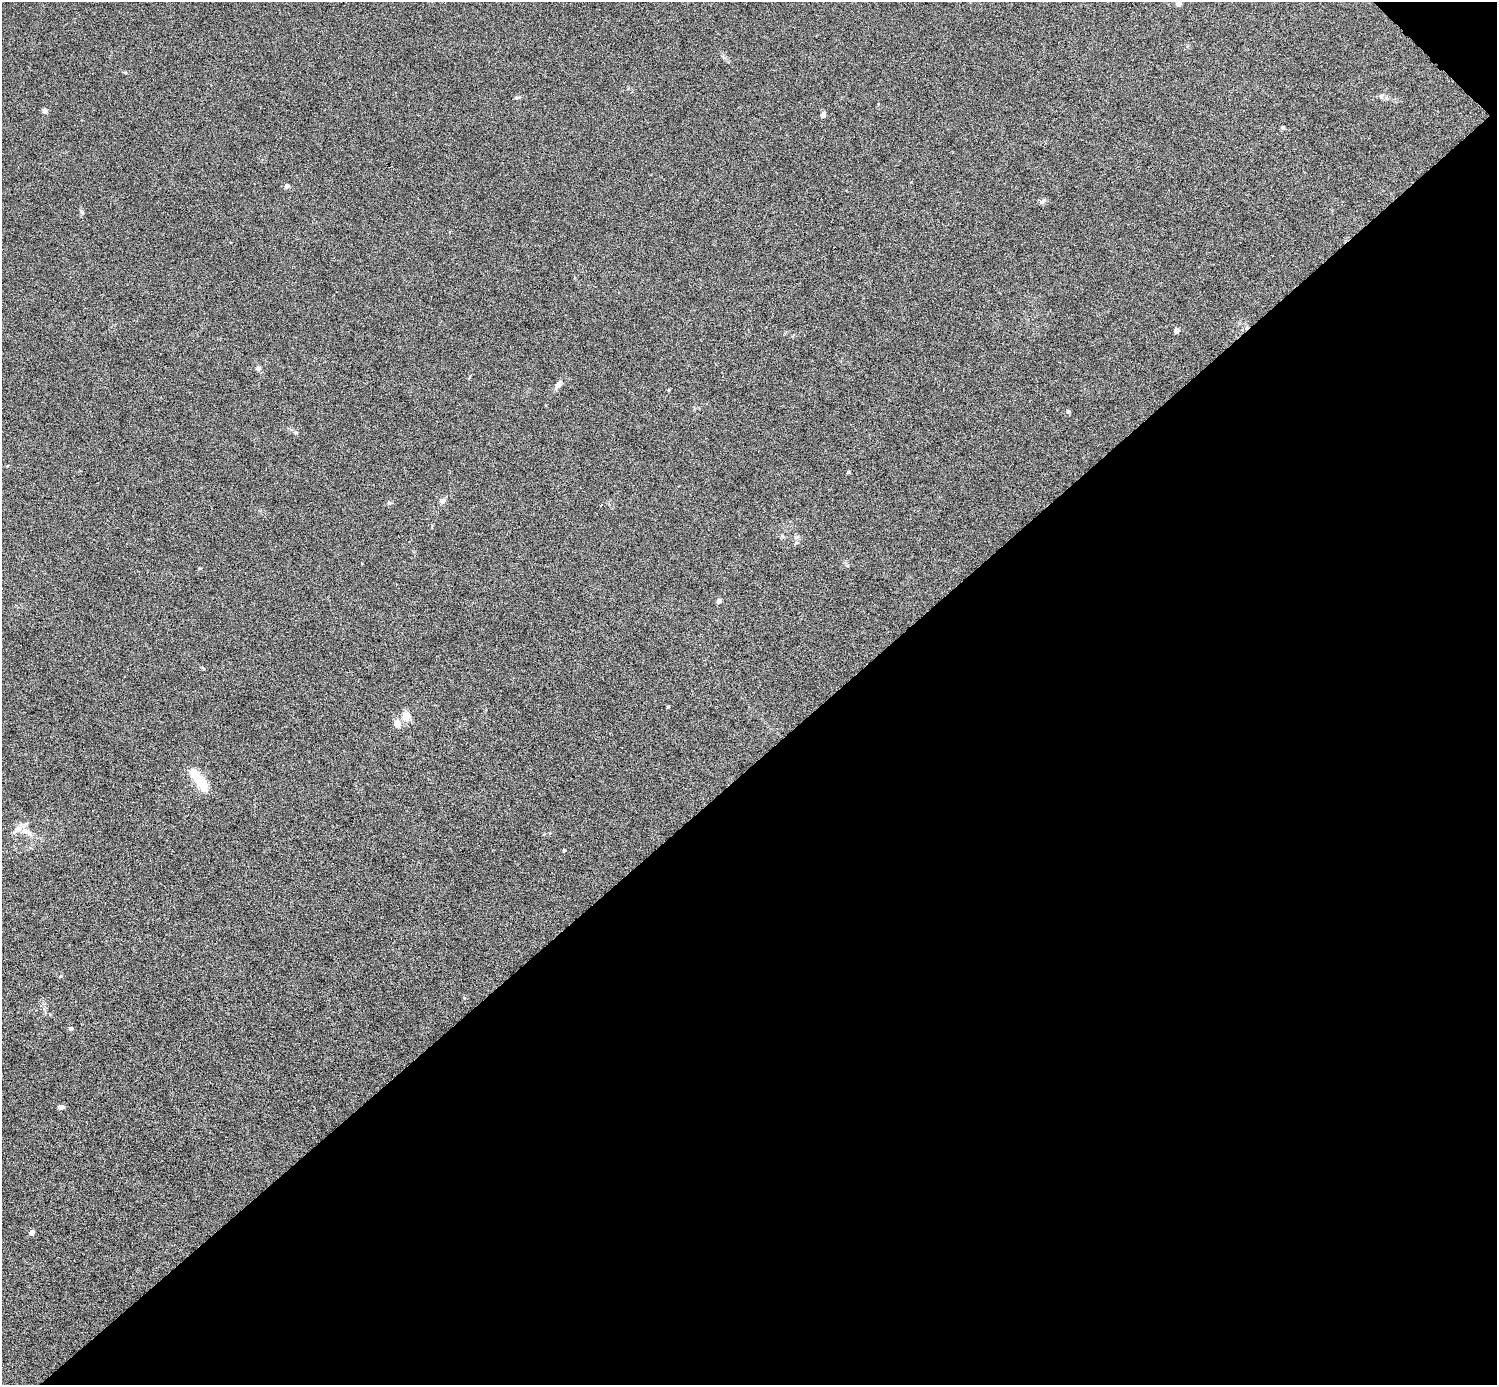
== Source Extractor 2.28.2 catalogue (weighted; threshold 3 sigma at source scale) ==
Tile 12 of 4 x 4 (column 4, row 3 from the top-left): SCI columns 4487-5981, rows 1680-3062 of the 5981 x 5981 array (HDU 1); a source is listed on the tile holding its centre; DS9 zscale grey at full resolution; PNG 1499 x 1387 px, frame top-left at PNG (2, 2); no overlay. Shown black and unused: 45% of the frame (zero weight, under 4 of 8 exposures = <1% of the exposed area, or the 3 px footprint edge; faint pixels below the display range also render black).
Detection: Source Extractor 2.28.2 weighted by HDU 2 'WHT'; one run over the whole footprint, this tile lists its part. Background 0.0442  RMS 0.0039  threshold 0.0158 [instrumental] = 3 sigma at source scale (4.09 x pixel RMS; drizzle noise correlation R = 1.36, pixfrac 0.8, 0.05/0.05 arcsec/px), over >= 5 px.
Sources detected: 30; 1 inside a brighter object's white glare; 1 cosmic-ray / hot-pixel residue — not listed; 2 inside a brighter listed object's ellipse — not listed separately; the other 26 listed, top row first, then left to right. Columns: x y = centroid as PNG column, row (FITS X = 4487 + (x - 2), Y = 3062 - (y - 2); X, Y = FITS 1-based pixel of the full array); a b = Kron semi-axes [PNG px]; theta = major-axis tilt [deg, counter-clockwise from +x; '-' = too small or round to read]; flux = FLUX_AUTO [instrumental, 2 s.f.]
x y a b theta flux
1178 3 4 4 - 4.4
1381 96 7 4 -72 0.58
517 97 8 3 5 0.53
44 111 6 6 - 0.83
823 115 6 5 - 0.97
1283 128 5 4 - 0.48
287 186 4 4 - 1.6
1043 201 10 4 33 0.83
81 212 7 4 -70 0.57
1176 331 4 4 - 3.2
258 368 7 5 -9 0.85
558 385 12 6 55 1.5
1068 411 6 4 -61 0.54
296 432 6 5 - 0.67
848 472 5 3 - 0.34
442 501 7 6 - 1.2
719 601 4 4 - 1.9
668 707 3 3 - 0.42
406 716 14 12 89 2.9
201 784 25 11 -61 8
27 832 19 7 -30 3.1
564 850 3 3 - 0.69
60 976 5 4 - 0.44
71 1029 4 4 - 1.1
61 1107 6 4 14 1.3
32 1232 4 4 - 2.3
Isophote crosses this tile's border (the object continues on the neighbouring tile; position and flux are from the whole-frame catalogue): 1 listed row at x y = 1178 3
Unlisted compact peaks at least as high as the median listed source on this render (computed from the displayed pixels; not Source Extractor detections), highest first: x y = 389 503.